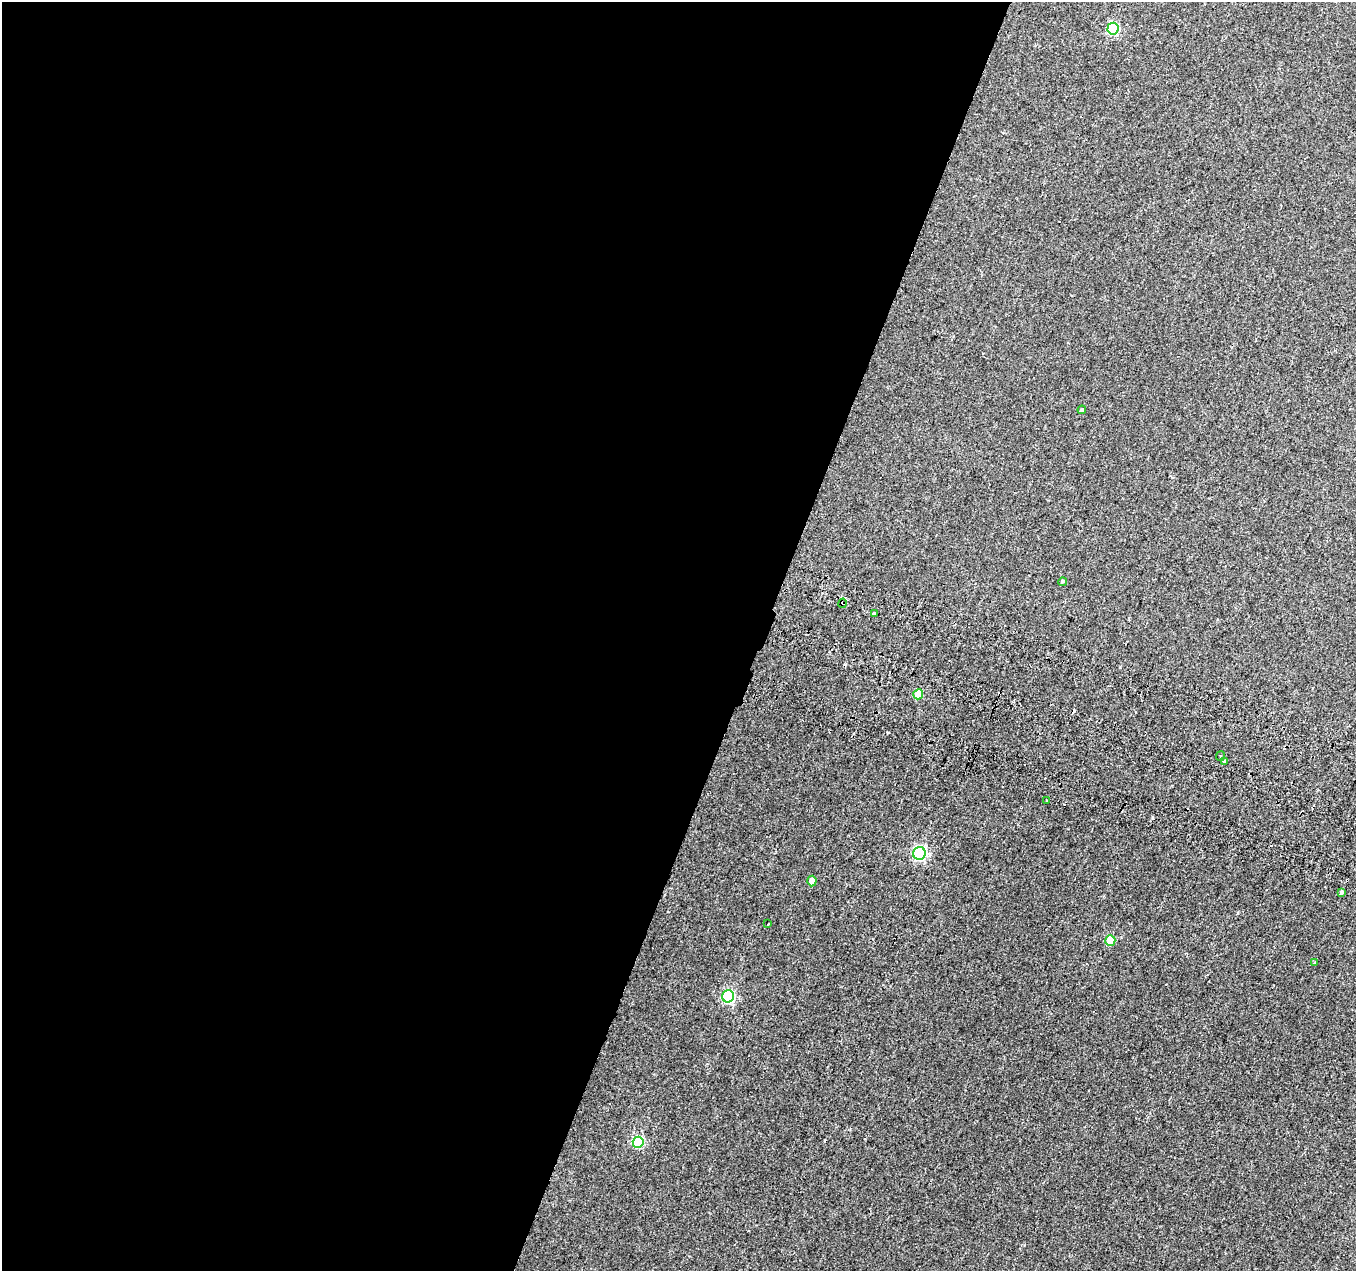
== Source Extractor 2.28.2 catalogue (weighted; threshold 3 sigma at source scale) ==
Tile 5 of 4 x 4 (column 1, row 2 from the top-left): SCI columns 22-1375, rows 2812-4080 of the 5469 x 5685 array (HDU 1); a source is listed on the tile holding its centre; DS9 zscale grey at full resolution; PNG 1358 x 1273 px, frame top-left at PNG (2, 2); each listed source drawn as its Kron ellipse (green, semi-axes under 4 px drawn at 4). Shown black and unused: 56% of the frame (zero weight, under 2 of 3 exposures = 3% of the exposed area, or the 3 px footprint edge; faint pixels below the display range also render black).
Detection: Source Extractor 2.28.2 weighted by HDU 2 'WHT'; one run over the whole footprint, this tile lists its part. Background 0.00285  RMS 0.0046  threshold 0.0208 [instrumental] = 3 sigma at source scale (4.5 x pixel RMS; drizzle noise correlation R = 1.50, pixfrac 1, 0.0396/0.0396 arcsec/px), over >= 5 px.
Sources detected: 22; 5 cosmic-ray / hot-pixel residue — neither listed nor drawn; the other 17 listed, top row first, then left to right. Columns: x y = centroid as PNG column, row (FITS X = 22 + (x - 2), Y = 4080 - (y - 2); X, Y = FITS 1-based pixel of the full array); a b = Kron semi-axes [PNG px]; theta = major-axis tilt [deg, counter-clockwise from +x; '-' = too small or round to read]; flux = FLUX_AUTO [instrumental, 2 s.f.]
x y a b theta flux
1113 29 6 5 - 42
1082 410 4 4 - 0.71
1063 582 4 3 - 3.3
843 603 5 3 - 0.75
874 614 3 3 - 2.3
918 694 5 5 - 11
1220 756 5 2 - 0.52
1224 761 3 3 - 20
1046 800 3 2 - 0.53
919 853 6 6 - 74
812 881 5 4 - 2.7
1341 893 4 3 - 2.2
768 924 3 2 - 0.48
1110 940 5 5 - 11
1315 963 3 3 - 3.6
728 996 6 6 - 50
638 1142 5 5 - 32
Overlapping masked pixels (flux is a lower limit): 1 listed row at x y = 843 603